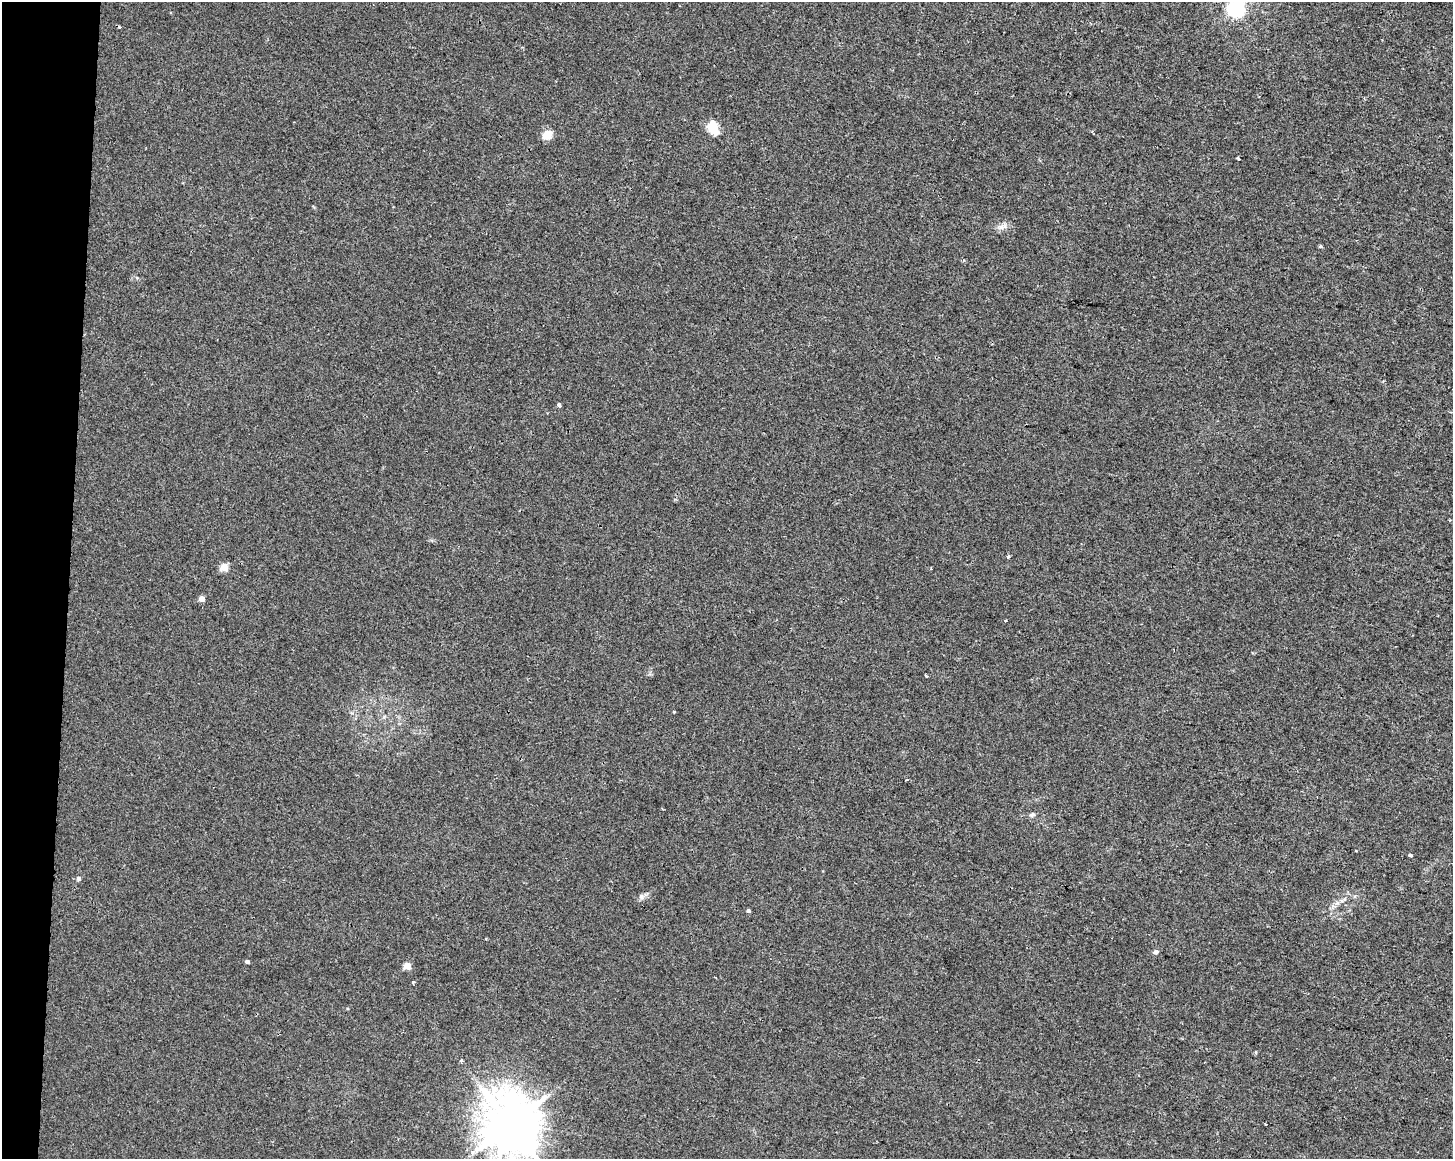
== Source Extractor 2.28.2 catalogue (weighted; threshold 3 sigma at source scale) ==
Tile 7 of 3 x 4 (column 1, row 3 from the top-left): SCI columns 284-1734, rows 1158-2314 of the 4863 x 4635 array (HDU 1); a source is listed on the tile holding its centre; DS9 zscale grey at full resolution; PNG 1455 x 1161 px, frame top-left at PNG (2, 2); no overlay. Shown black and unused: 5% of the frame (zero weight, under 2 of 3 exposures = <1% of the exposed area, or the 3 px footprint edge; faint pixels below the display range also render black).
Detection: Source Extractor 2.28.2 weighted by HDU 2 'WHT'; one run over the whole footprint, this tile lists its part. Background 0.00708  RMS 0.0047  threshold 0.021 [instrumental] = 3 sigma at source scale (4.5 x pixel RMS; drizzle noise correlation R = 1.50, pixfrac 1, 0.0396/0.0396 arcsec/px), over >= 5 px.
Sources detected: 28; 2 cosmic-ray / hot-pixel residue — not listed; the other 26 listed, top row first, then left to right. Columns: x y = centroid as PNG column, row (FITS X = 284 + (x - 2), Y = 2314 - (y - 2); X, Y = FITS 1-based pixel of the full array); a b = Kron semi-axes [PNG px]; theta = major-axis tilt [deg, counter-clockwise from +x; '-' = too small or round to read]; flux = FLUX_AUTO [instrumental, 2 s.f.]
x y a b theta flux
1236 8 6 6 - 150
713 128 16 11 -61 8.3
547 135 5 5 - 18
1238 158 3 3 - 0.95
1001 227 11 7 9 2.3
1320 246 5 4 - 0.68
559 405 5 4 - 1
1449 520 2 2 - 0.46
1008 557 4 4 - 0.78
224 567 5 5 - 11
202 599 4 4 - 4.1
1005 620 3 2 - 0.4
926 676 3 2 - 0.67
907 780 4 2 - 0.49
1032 815 7 6 - 1.2
1356 850 3 2 - 0.59
1410 855 4 3 - 2.3
78 878 5 4 - 1.5
641 896 8 7 - 1.5
748 911 4 3 - 0.94
1155 952 5 5 - 1.6
247 962 4 3 - 1.3
407 966 5 4 - 8.9
413 982 3 3 - 1.1
1256 1052 4 4 - 0.58
510 1124 17 15 -69 2100
Isophote crosses this tile's border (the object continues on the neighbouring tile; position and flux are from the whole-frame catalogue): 2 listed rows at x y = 1236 8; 510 1124
Unlisted compact peaks at least as high as the median listed source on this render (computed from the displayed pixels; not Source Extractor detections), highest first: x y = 674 712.